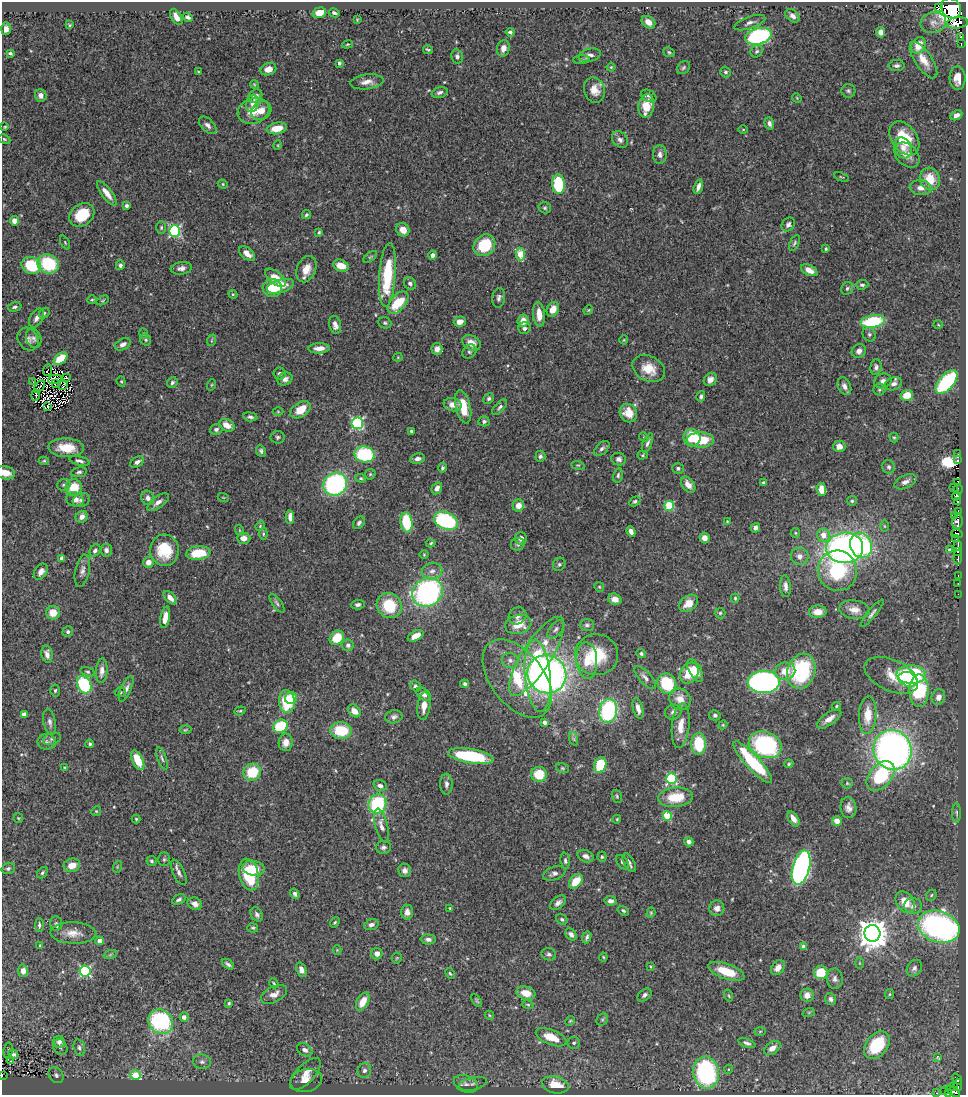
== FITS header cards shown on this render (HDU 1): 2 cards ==
NAXIS1  =                  964
NAXIS2  =                 1093

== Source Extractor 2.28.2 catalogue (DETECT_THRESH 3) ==
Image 964 x 1093 px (HDU 1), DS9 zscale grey, 1 PNG px = 1 image px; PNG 968 x 1097 px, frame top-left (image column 1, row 1093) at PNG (2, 2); each listed source drawn as its Kron ellipse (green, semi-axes under 4 px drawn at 4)
Background 0.767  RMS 0.027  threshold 0.0798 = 3 sigma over >= 5 px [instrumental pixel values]
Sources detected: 529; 4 with non-positive FLUX_AUTO (blend fragments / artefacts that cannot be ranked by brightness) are neither listed nor drawn; of the other 525, the 500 brightest by FLUX_AUTO listed and drawn (25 fainter detections omitted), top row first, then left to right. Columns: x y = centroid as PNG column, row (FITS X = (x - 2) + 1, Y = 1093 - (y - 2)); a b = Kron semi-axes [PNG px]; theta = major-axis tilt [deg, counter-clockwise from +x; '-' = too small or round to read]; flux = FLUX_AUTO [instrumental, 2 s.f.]
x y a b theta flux
938 8 4 3 - 93
951 8 11 9 -46 9500
319 13 7 5 16 23
334 13 5 3 - 3.3
793 16 8 5 -40 7.8
176 17 9 5 -59 13
188 17 5 3 - 5.2
357 20 3 3 - 1.6
648 22 7 5 -37 14
750 23 16 5 19 8
933 23 13 10 13 13
957 23 10 5 7 170
70 25 4 3 - 2.2
6 29 6 5 - 7.3
510 32 4 3 - 3.3
881 32 5 4 - 9.5
758 36 13 8 15 290
961 37 4 3 - 5.6
347 44 5 4 - 2.2
961 44 4 2 - 8.7
918 45 9 6 63 26
503 48 8 6 76 12
428 50 5 2 - 2.4
757 51 6 5 - 3.6
669 52 6 4 -25 3
10 53 4 3 - 2.7
590 55 11 6 12 7.7
457 56 7 6 - 4.9
581 60 8 4 4 3.2
924 60 21 8 -56 23
339 63 4 3 - 3.8
897 66 8 5 0 5.1
611 67 4 4 - 2.3
683 68 7 5 46 3.6
268 69 8 6 20 14
198 72 3 2 - 1.7
726 72 5 5 - 3.7
958 78 12 8 -89 20
367 82 16 7 6 15
254 84 4 3 - 1.7
594 90 13 10 -73 20
848 91 7 7 - 4
440 92 8 5 18 5.1
41 95 6 6 - 9.6
255 96 7 6 - 11
649 96 8 5 -27 4.4
797 98 5 4 - 1.9
252 103 8 6 78 7.5
646 106 12 7 80 37
253 111 16 12 21 31
261 111 10 8 35 16
956 115 6 4 28 8.3
769 123 6 4 -69 6.7
208 125 10 6 -44 7.5
5 127 3 2 - 1.9
277 128 10 5 11 29
743 129 5 3 - 1.6
904 138 19 12 -54 68
4 139 6 4 -27 2.4
620 139 9 7 -48 7.3
278 145 5 3 - 1.6
903 148 11 8 -63 12
660 154 9 7 -90 8.5
907 155 14 10 -45 19
841 177 8 3 -21 1.9
930 179 11 10 - 38
223 184 5 4 - 2.4
558 184 10 6 -83 99
698 187 7 4 71 8.8
921 188 11 7 -7 14
107 193 15 5 -52 17
127 206 4 3 - 5.7
545 208 6 5 - 3.3
82 215 13 10 38 61
306 215 5 4 - 2.8
15 221 4 4 - 18
788 225 7 6 - 5.7
161 227 6 4 89 3
403 230 7 6 - 17
175 231 6 5 - 260
319 232 4 3 - 2.5
65 242 7 3 -64 2
794 243 8 4 64 3.5
484 245 12 10 44 71
826 249 3 3 - 2.6
247 254 9 5 -40 15
520 254 6 4 -83 63
432 255 4 4 - 5.7
370 257 8 4 35 2.8
48 264 11 9 -21 110
120 265 5 4 - 4.4
31 266 10 8 -25 77
341 266 8 5 -20 19
181 268 11 6 8 8.4
306 269 14 9 67 22
809 270 9 5 -26 13
387 275 32 8 86 110
275 278 12 6 -39 36
410 284 7 5 -51 4.9
862 285 6 4 6 4
280 286 14 6 16 26
272 288 9 9 - 40
847 288 7 5 55 4.1
233 294 4 4 - 2.5
499 298 10 6 82 5.9
92 300 4 4 - 2.2
103 300 6 3 30 1.8
398 303 13 7 49 59
15 307 7 4 14 4
553 309 8 6 67 21
588 310 5 4 - 1.7
44 313 5 4 - 2.7
539 314 12 6 -85 21
37 318 10 6 59 8.6
523 321 6 5 - 20
873 321 12 6 9 120
460 322 6 5 - 14
385 323 7 5 -23 3.4
335 325 9 5 -76 10
938 325 5 3 - 1.6
524 328 6 6 - 5.5
144 334 5 3 - 1.9
869 334 7 6 - 4.4
34 338 10 7 -67 6.1
28 339 12 10 -56 8.8
146 340 6 5 - 2.9
212 340 6 3 71 2.2
624 340 4 4 - 1.8
471 343 10 7 -29 17
123 344 8 5 28 7.4
319 348 11 5 2 14
437 349 6 5 - 9.2
859 351 7 6 - 8.8
469 352 8 6 43 4.2
398 357 4 4 - 1.8
60 358 8 5 38 42
876 367 8 5 85 5.5
649 369 17 12 -27 34
48 370 6 2 67 5.1
279 373 6 6 - 4.7
67 378 2 2 - 2.4
55 379 7 3 13 1.8
285 379 8 6 22 8.5
710 379 7 6 - 9
883 381 9 7 21 9
32 382 2 2 - 5.3
121 382 5 4 - 2.1
172 382 6 5 - 3.7
946 382 14 7 49 190
55 384 3 2 - 2.3
894 384 8 6 23 7.4
63 385 5 2 - 2
211 385 6 3 71 1.8
844 386 9 6 -66 8.8
39 387 7 2 50 1.9
880 389 6 6 - 3.6
36 395 5 2 - 3.7
907 395 6 5 - 30
701 396 5 4 - 4.2
489 398 6 4 45 3.3
453 405 9 6 -12 13
48 407 3 2 - 1.7
463 407 17 7 -76 41
500 407 9 4 48 4.8
300 410 11 7 35 33
278 412 5 3 - 1.8
628 413 9 8 - 32
250 417 7 4 -7 4.5
484 421 5 5 - 4.3
357 423 6 6 - 250
227 425 8 5 -28 19
216 429 6 5 - 4.8
411 431 3 3 - 4.1
278 437 7 6 - 4.1
644 437 5 4 - 1.9
894 437 5 4 - 2.5
692 438 8 8 - 63
700 440 13 7 0 65
647 443 10 4 68 4.8
839 446 6 6 - 11
66 448 18 9 -3 41
602 449 9 5 44 5.6
261 451 6 4 -65 4
364 454 10 8 -11 130
957 454 3 3 - 5.6
643 455 5 4 - 2.5
540 456 5 5 - 4.8
418 459 7 5 10 7.9
619 459 7 6 - 6.2
957 460 3 3 - 17
44 461 5 4 - 2.3
79 461 10 4 -14 5
137 462 7 5 31 6.7
578 465 6 3 -7 1.8
889 467 7 6 - 5
442 468 5 4 - 3.2
678 468 6 5 - 4.7
79 472 8 5 10 4.5
5 473 9 6 -12 19
370 474 6 5 - 2.6
618 475 7 5 77 3.5
361 478 5 4 - 2.3
905 482 12 6 24 9.8
958 482 4 3 - 17
764 483 4 3 - 3.8
335 484 12 11 - 280
64 485 7 6 - 3.8
688 485 9 6 -53 14
954 487 4 2 - 13
74 488 8 8 - 48
437 488 6 5 - 9.2
821 489 6 4 -83 20
958 489 5 2 - 2.9
956 496 4 3 - 71
223 497 5 3 - 1.6
148 498 7 6 - 8.5
75 499 8 7 - 13
81 500 9 6 26 5.7
635 501 6 4 31 3.5
852 501 5 5 - 3.1
158 502 12 5 36 11
958 502 3 3 - 14
518 505 6 5 - 14
669 506 5 4 - 100
958 511 3 2 - 3.6
954 515 3 2 - 3.3
82 517 6 5 - 13
290 517 7 4 -87 9.5
446 521 12 8 -23 190
957 521 8 5 83 67
407 522 10 6 -83 86
727 522 4 3 - 1.6
359 523 7 5 49 4.5
260 526 5 3 - 1.8
884 526 6 4 -89 2.1
755 528 5 4 - 6.6
239 530 5 3 - 1.8
631 532 5 4 - 7.9
795 533 5 4 - 2
263 534 6 4 -84 2.2
957 534 5 2 - 41
823 535 7 6 - 19
244 538 6 5 - 12
521 538 6 6 - 11
705 538 5 4 - 13
955 539 2 2 - 3.7
431 543 5 4 - 2.6
518 544 7 6 - 4.3
861 545 13 11 -69 200
958 546 5 3 - 91
845 548 18 15 5 550
95 550 7 5 55 4.9
106 550 6 6 - 7
165 550 15 14 - 59
949 550 4 4 - 2.4
958 551 3 2 - 43
198 553 12 6 6 62
424 555 5 3 - 1.6
800 556 9 8 - 11
958 557 7 3 89 87
62 558 4 4 - 4.4
148 562 5 5 - 13
559 564 7 6 - 3.8
82 570 16 7 77 9.4
432 571 10 8 12 11
837 571 20 19 - 150
41 572 9 6 56 9.3
958 575 3 2 - 8.9
958 584 3 2 - 6.3
785 586 11 5 -85 9.2
599 587 5 4 - 2
427 592 16 14 35 390
958 594 2 2 - 4.2
170 598 8 5 -47 12
735 598 4 4 - 2.5
615 599 7 5 -20 12
277 603 11 4 -52 4.7
689 603 10 7 38 21
358 605 7 5 3 4.5
389 606 13 12 - 70
854 610 15 9 -8 18
818 612 8 6 4 19
53 613 7 7 - 25
720 613 5 5 - 3.1
872 613 17 4 51 6.5
518 616 9 8 - 8.4
165 617 11 4 80 20
518 624 13 9 14 33
587 625 7 5 1 4.5
556 629 11 6 49 6
68 632 5 5 - 4.3
416 636 8 5 28 18
337 638 8 6 42 43
348 645 6 5 - 5.5
47 654 8 5 -79 11
641 654 5 4 - 3.6
597 655 21 20 - 82
537 656 46 14 57 110
510 660 8 7 - 7.3
587 661 18 10 -87 32
695 670 12 6 -61 21
102 671 12 6 86 12
785 671 10 8 10 24
801 671 18 14 71 160
87 672 7 4 -17 2.8
689 673 11 8 56 52
547 674 20 18 -35 750
911 674 15 9 -2 130
891 675 28 15 -25 34
538 676 36 13 -85 210
517 678 45 26 -52 120
645 678 14 6 -49 8.3
908 679 10 7 -20 96
764 682 16 11 1 620
465 684 4 4 - 3.5
667 684 10 9 - 83
84 685 9 7 -63 120
416 686 5 4 - 3.4
126 689 13 5 66 7.2
55 690 6 4 86 2.7
919 691 16 9 89 150
120 692 5 4 - 2.4
423 694 8 5 -37 8.8
938 697 8 6 64 11
291 698 6 5 - 36
680 699 11 10 - 21
287 701 11 8 -86 79
424 706 14 6 84 17
836 706 4 3 - 1.9
638 708 10 5 -75 13
240 711 6 4 20 2.7
354 711 7 5 -44 16
608 711 12 9 78 210
673 712 8 7 - 6.6
24 714 4 4 - 8.5
715 715 6 5 - 3.8
868 715 19 8 87 35
394 717 9 6 11 6.9
829 719 14 6 36 14
50 722 13 6 -79 7
544 722 4 3 - 9.4
723 725 4 4 - 1.9
280 726 7 6 - 92
681 726 22 8 84 26
185 730 6 3 7 2
341 731 11 8 -3 69
52 739 9 5 18 4.2
574 739 7 4 -71 3.3
47 742 9 8 - 6.8
286 742 9 7 88 17
90 744 4 4 - 3
699 744 11 7 -90 70
765 745 17 13 -21 210
893 750 20 18 -66 880
471 756 23 7 -9 140
162 758 11 4 -71 5
138 760 10 5 -64 37
753 762 27 7 -48 110
789 764 5 4 - 2.4
600 765 8 6 70 77
64 767 4 3 - 1.6
562 768 6 5 - 2.7
252 772 9 8 - 65
539 774 8 7 - 43
881 776 17 11 48 110
671 779 5 5 - 200
847 783 5 5 - 3.1
446 784 10 6 -89 7
380 786 7 5 -20 6.5
617 796 7 5 -70 2.9
675 797 17 9 6 51
377 804 10 8 65 140
848 808 10 8 -83 11
96 811 5 4 - 2
957 813 10 4 -90 3.7
667 816 5 4 - 71
18 818 5 4 - 2.1
136 819 4 4 - 2
617 819 4 3 - 1.7
793 819 8 5 -56 13
837 821 5 5 - 18
381 826 17 6 -76 12
689 842 5 4 - 6.9
383 847 7 6 - 5.7
586 856 8 6 -21 7.7
602 857 5 4 - 2.2
164 859 7 5 89 3.5
152 861 5 5 - 3.4
565 861 8 4 -84 4.2
622 862 8 5 -55 4.2
629 862 10 5 -60 5.8
72 865 8 6 19 20
117 867 6 4 72 1.8
801 867 18 8 74 560
8 868 7 5 18 4.7
253 868 11 7 -11 25
404 870 7 6 - 8.4
179 872 13 6 -65 8.4
42 873 6 4 52 3.4
554 873 11 6 20 7.2
249 874 16 9 -77 97
576 881 8 5 49 37
295 894 5 4 - 5.4
931 895 6 5 - 2.9
179 899 7 4 28 4.6
610 901 6 4 -11 6.5
905 902 11 8 -54 32
558 903 9 5 38 7.3
195 904 7 6 - 8.8
913 906 9 8 - 9.2
450 908 4 3 - 1.7
717 908 7 7 - 10
623 911 6 4 -31 3.3
407 912 7 6 - 9
651 913 5 4 - 2.2
257 914 7 5 -59 5.8
562 919 6 5 - 3.5
335 922 5 4 - 2.6
56 923 7 6 - 4.5
39 925 7 4 -90 4.1
371 925 7 5 19 6.9
939 927 21 15 -19 480
253 928 5 4 - 2.8
73 933 23 10 -1 22
872 933 8 8 - 2800
571 934 6 5 - 7.1
587 937 6 3 69 3.9
428 939 7 5 -2 6.6
99 941 4 4 - 21
40 946 4 3 - 3.1
804 947 4 4 - 12
337 950 4 4 - 1.6
377 954 6 5 - 12
549 954 7 6 - 4.6
110 955 7 4 20 2.9
603 957 4 4 - 1.9
397 958 5 5 - 1.8
860 963 6 4 90 2
228 964 7 3 -36 4.3
650 966 4 3 - 1.6
778 968 8 6 52 13
914 968 9 7 55 7.4
301 970 7 5 -69 11
23 971 6 5 - 8.4
85 971 5 5 - 180
726 971 19 7 -19 47
450 973 6 4 -61 2.5
821 973 7 6 - 46
835 979 10 8 -88 8
274 983 5 3 - 2.1
526 993 10 6 -16 24
274 994 14 7 27 14
890 994 5 4 - 2.1
645 995 8 5 41 5.6
807 995 6 6 - 11
729 996 6 3 -71 1.9
830 999 6 5 - 6.2
477 1000 7 3 -55 2.5
363 1002 10 5 61 26
229 1003 4 3 - 3.3
528 1005 6 4 -15 2.4
809 1012 6 4 18 2.3
489 1015 5 3 - 1.9
184 1017 4 4 - 10
602 1019 6 5 - 3.1
570 1021 5 4 - 2.2
161 1022 13 11 -44 220
760 1031 5 3 - 2.1
551 1037 16 7 -21 40
59 1042 6 5 - 9.3
574 1043 6 6 - 4.2
747 1043 9 4 -20 5.3
877 1045 15 10 50 81
60 1047 8 6 -55 5.7
79 1048 8 5 -73 5.2
772 1048 9 6 34 13
8 1050 8 4 79 2.3
305 1050 8 6 -31 7.9
13 1054 5 4 - 4.9
937 1057 3 3 - 3.9
10 1061 3 2 - 2.1
202 1062 9 7 -9 7.2
729 1069 4 3 - 1.6
364 1070 7 6 - 6.7
706 1072 16 12 -80 250
305 1074 20 9 46 21
56 1075 8 7 - 6.4
135 1075 5 4 - 62
2 1076 3 2 - 2.9
957 1079 6 3 -50 10
306 1080 16 11 13 18
466 1084 12 8 -22 11
473 1084 14 6 13 8.9
555 1085 13 8 -12 42
958 1085 6 2 -89 8.4
954 1086 3 2 - 5
944 1091 3 2 - 6.1
953 1091 8 3 -34 95
937 1093 3 2 - 1.8
949 1094 2 2 - 3.2
At the frame edge (FLAGS 8, measured only in part): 5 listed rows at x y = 5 473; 2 1076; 953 1091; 937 1093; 949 1094
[25 fainter detections neither listed nor drawn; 4 non-positive-flux detections neither listed nor drawn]